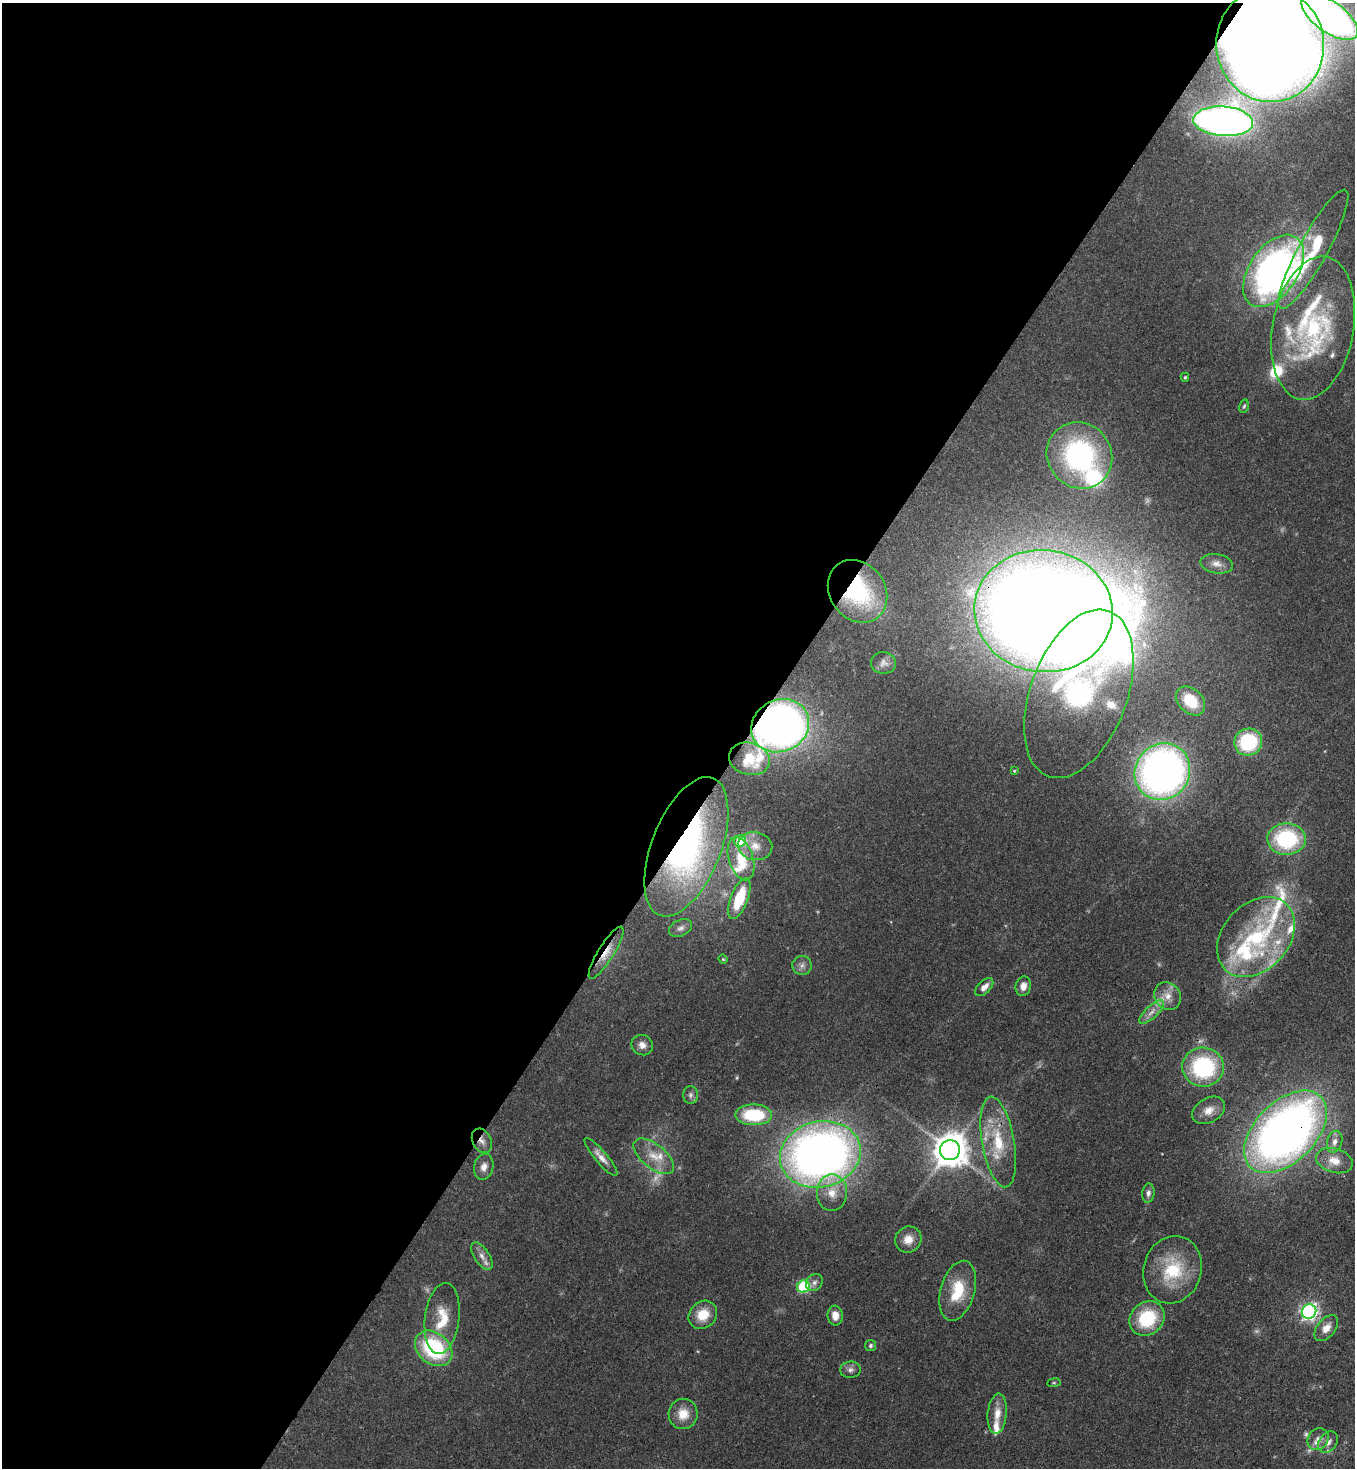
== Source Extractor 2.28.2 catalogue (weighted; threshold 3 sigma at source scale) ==
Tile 5 of 4 x 4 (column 1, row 2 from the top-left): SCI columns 366-1718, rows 2990-4455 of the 6003 x 5980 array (HDU 1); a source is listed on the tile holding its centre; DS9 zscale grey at full resolution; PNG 1357 x 1470 px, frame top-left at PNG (2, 3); each listed source drawn as its Kron ellipse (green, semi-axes under 4 px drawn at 4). Shown black and unused: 55% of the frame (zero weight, under 3 of 4 exposures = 7% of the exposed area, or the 3 px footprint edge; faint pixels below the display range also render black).
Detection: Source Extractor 2.28.2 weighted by HDU 2 'WHT'; one run over the whole footprint, this tile lists its part. Background 0.0899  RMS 0.0041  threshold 0.0183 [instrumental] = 3 sigma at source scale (4.5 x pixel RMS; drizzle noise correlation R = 1.50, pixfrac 1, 0.05/0.05 arcsec/px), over >= 5 px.
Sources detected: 98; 9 too faint to see at this stretch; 2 inside a brighter object's white glare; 1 long thin detection or spike segment (spike, bleed or trail) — neither listed nor drawn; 14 inside a brighter listed object's ellipse — not listed separately; the other 72 listed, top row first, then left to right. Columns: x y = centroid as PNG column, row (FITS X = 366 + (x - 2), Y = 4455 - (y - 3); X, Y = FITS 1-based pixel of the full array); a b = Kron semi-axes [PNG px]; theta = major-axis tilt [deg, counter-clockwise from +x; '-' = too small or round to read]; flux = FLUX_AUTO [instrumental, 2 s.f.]
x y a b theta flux
1330 17 33 15 -36 210
1270 45 57 54 -83 1000
1223 121 30 14 -4 270
1313 249 67 14 61 24
1273 271 40 24 56 190
1313 328 72 40 80 72
1185 377 4 4 - 0.48
1244 406 7 4 77 0.69
1079 455 34 32 -50 81
1217 564 16 9 -10 3.2
858 591 33 27 -53 41
1044 611 69 61 -6 1000
883 663 12 11 - 2.3
1079 694 88 48 70 120
1191 701 17 12 -45 14
780 726 29 26 27 280
1248 742 14 13 - 32
749 759 20 16 -16 17
1014 771 3 3 - 0.43
1162 771 29 27 55 220
1286 839 19 16 -2 39
740 841 6 5 - 17
755 846 17 14 -9 5.6
686 847 73 34 69 130
741 859 22 12 -72 11
739 898 21 8 69 19
681 928 12 8 25 1.8
1256 937 45 33 48 48
606 953 30 8 58 6.2
723 959 4 4 - 0.44
802 965 10 9 - 2.1
1023 986 10 7 76 3.1
984 987 11 6 45 2.9
1167 996 14 12 -53 5
1151 1012 16 6 43 3.1
642 1045 11 10 - 2.9
1203 1067 21 19 -7 43
690 1095 9 7 89 1.4
1209 1110 17 12 31 4.6
754 1115 18 10 -1 22
1286 1132 50 30 45 320
482 1141 13 9 -63 2.5
998 1142 46 16 -80 20
1335 1142 11 7 75 2.5
950 1150 10 10 - 940
820 1154 41 33 14 330
654 1156 24 12 -39 7.6
601 1157 24 6 -49 3.3
1334 1161 19 12 -16 5.5
484 1167 13 9 77 3.1
832 1193 18 15 89 7.4
1148 1193 9 6 81 1.6
908 1239 13 12 - 5
482 1256 15 7 -57 3
1172 1270 34 29 72 23
814 1283 9 7 48 1.6
803 1286 6 6 - 42
958 1291 31 17 74 15
1309 1312 7 7 - 140
703 1315 15 13 42 9
835 1315 10 7 -84 4.2
442 1318 36 17 83 13
1147 1318 19 16 44 23
1326 1328 15 9 51 4.4
870 1346 5 5 - 0.86
434 1348 20 15 -39 40
850 1370 10 8 6 1.9
1054 1383 7 3 8 0.46
683 1414 15 14 - 6.7
997 1414 20 9 85 5.5
1318 1439 11 9 51 3.3
1328 1442 12 8 53 2.8
Overlapping masked pixels (flux is a lower limit): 12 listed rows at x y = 1270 45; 1313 328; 858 591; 1044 611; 780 726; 686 847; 606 953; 1151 1012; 1203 1067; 1286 1132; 482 1141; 998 1142
Isophote crosses this tile's border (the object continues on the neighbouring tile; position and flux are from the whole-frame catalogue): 2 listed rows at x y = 1330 17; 1270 45